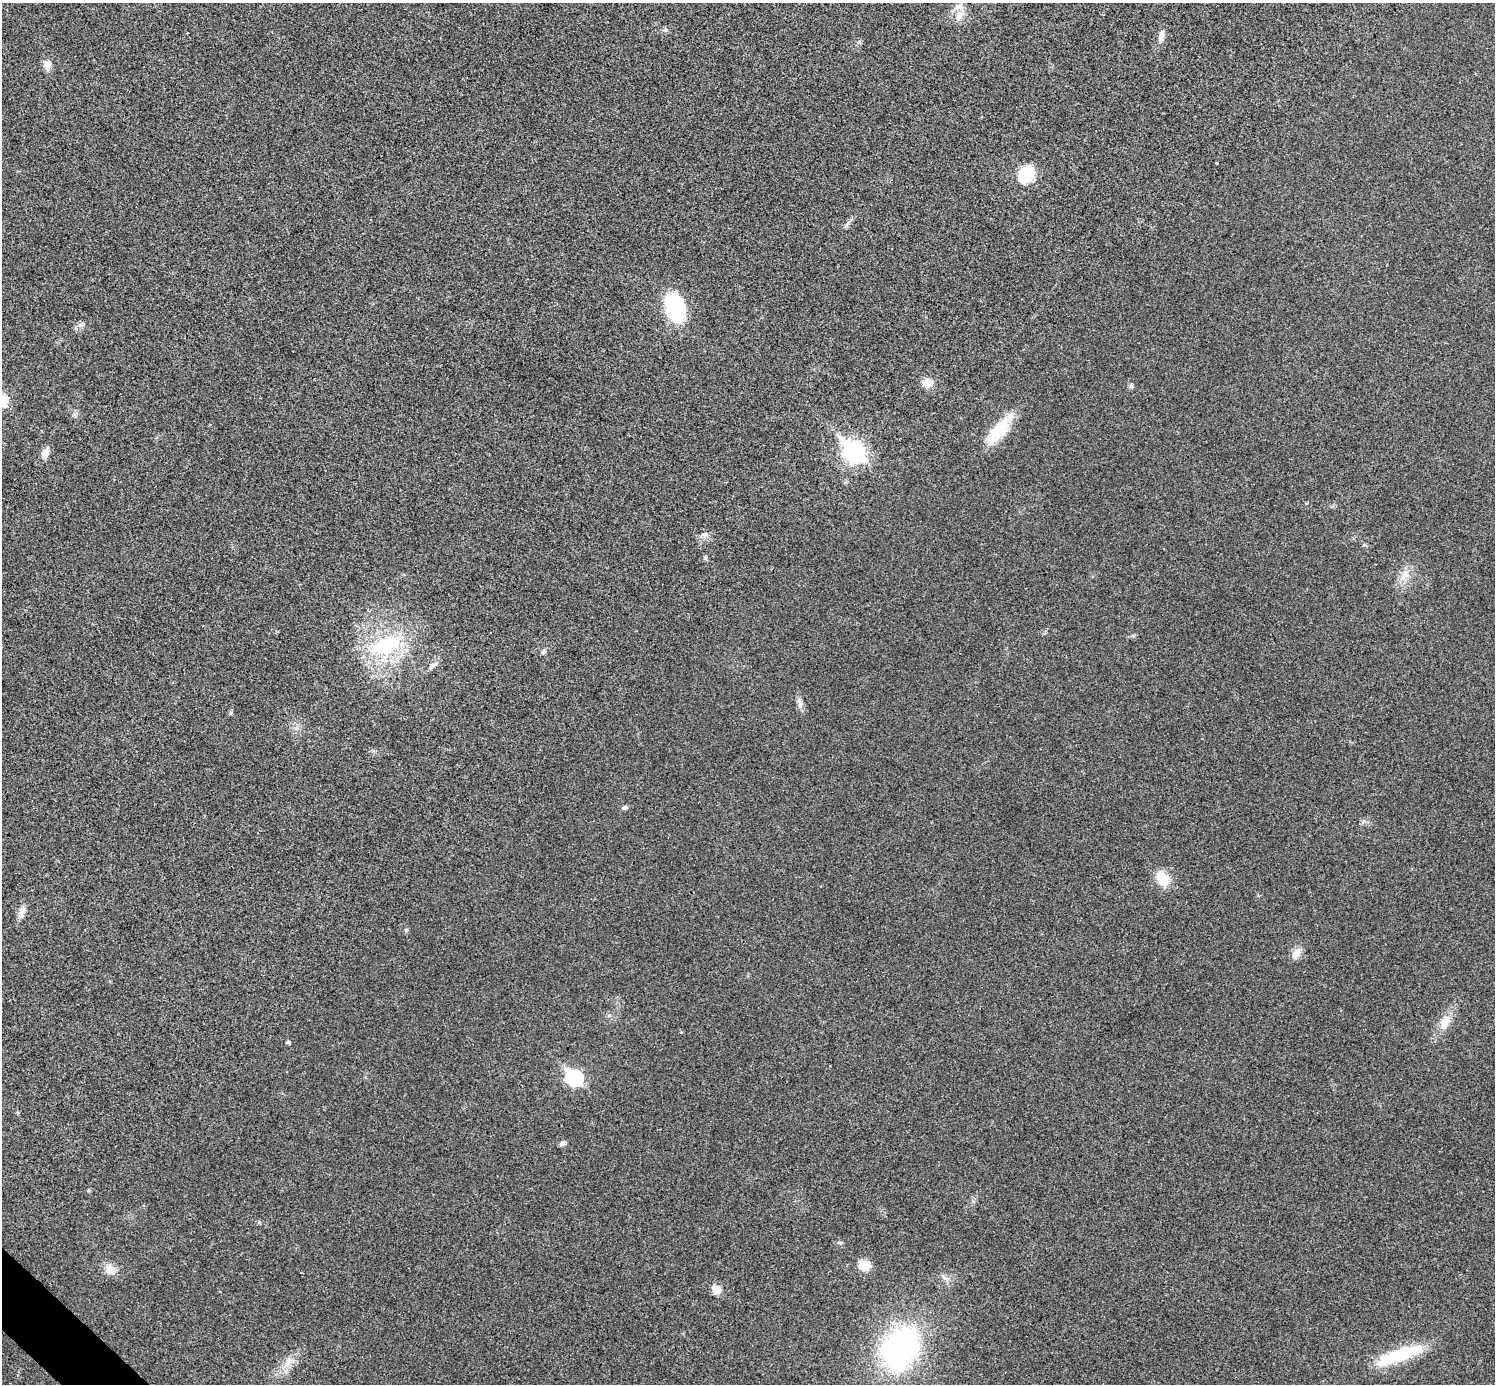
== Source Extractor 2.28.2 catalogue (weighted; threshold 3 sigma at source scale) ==
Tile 7 of 4 x 4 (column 3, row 2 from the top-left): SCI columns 2992-4484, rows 2922-4303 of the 5985 x 5985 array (HDU 1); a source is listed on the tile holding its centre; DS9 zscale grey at full resolution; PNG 1497 x 1386 px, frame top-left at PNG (2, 3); no overlay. Shown black and unused: <1% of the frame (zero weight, under 3 of 4 exposures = <1% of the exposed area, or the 3 px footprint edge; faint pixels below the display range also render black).
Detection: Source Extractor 2.28.2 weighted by HDU 2 'WHT'; one run over the whole footprint, this tile lists its part. Background 0.022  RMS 0.0054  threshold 0.0242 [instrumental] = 3 sigma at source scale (4.5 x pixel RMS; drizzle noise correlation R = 1.50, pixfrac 1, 0.05/0.05 arcsec/px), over >= 5 px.
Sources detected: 37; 1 inside a brighter object's white glare — not listed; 1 inside a brighter listed object's ellipse — not listed separately; the other 35 listed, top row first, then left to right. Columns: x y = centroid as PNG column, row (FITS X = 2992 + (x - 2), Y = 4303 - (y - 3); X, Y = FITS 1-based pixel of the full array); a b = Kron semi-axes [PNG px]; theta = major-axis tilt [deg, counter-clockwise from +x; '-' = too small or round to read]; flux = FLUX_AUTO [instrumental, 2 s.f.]
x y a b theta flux
959 16 14 9 64 4.4
665 30 7 6 - 1.2
1161 37 17 8 80 3.4
859 42 6 6 - 1
47 65 11 9 86 3.8
1026 174 17 12 63 22
675 308 26 17 -72 49
81 325 10 7 12 1.9
928 382 12 9 7 5.8
1131 386 6 6 - 0.98
999 430 40 14 49 19
854 452 11 8 -42 250
45 453 12 8 51 3.6
705 534 9 7 27 1.9
705 558 7 4 0 0.78
1405 575 19 9 59 5.8
386 645 40 22 22 45
543 652 8 6 53 1.1
433 665 17 6 35 2.5
800 703 14 7 -81 2.8
624 807 7 5 41 1.1
1163 879 15 11 -55 12
22 912 20 7 75 3.5
1296 953 14 10 43 4.1
1446 1022 20 12 64 7.1
288 1042 5 4 - 0.98
574 1078 9 7 -34 110
562 1143 9 6 36 1.3
840 1243 6 5 - 0.92
864 1265 15 12 -39 6.2
111 1270 16 12 -48 5.1
716 1289 12 9 -41 4.7
900 1349 46 34 59 120
1402 1353 51 16 17 27
288 1362 17 7 61 5
Unlisted compact peaks at least as high as the median listed source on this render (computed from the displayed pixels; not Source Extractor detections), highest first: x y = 406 930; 609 1015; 231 712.